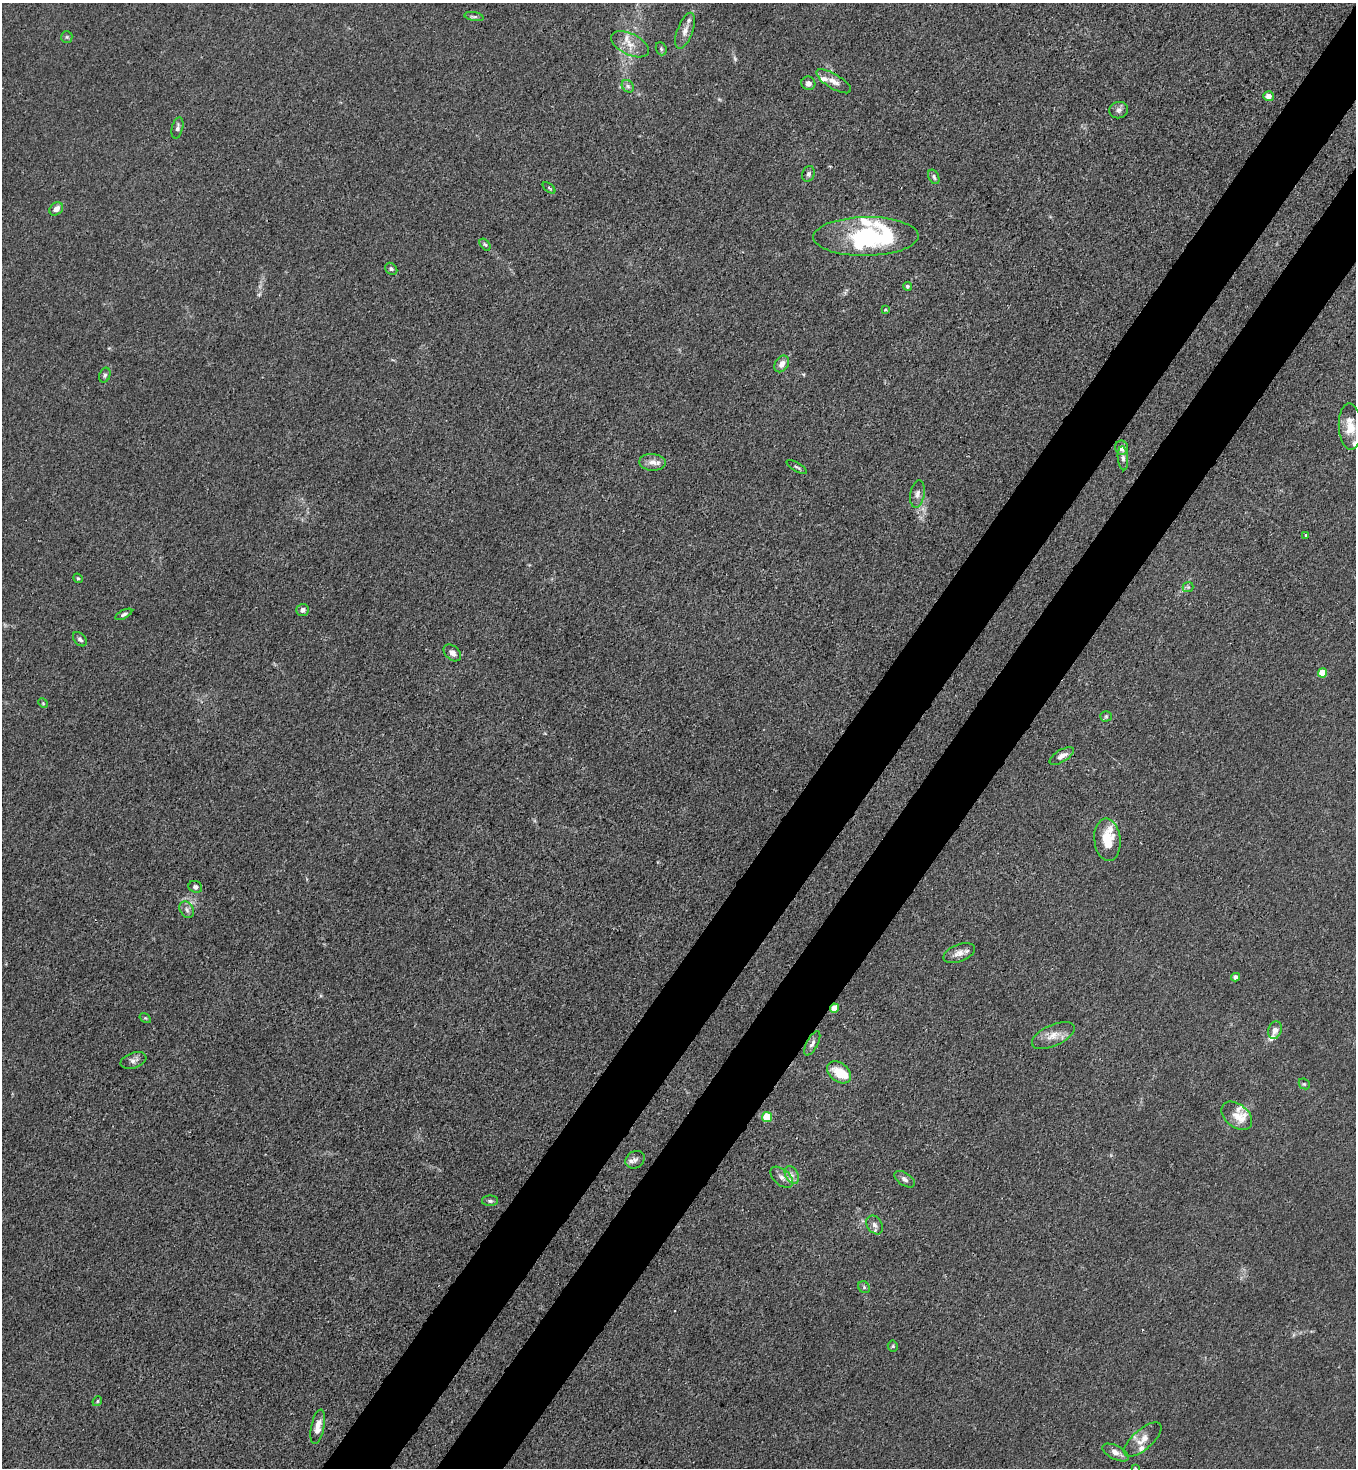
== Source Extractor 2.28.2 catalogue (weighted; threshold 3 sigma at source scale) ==
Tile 10 of 4 x 4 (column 2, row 3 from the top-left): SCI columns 1587-2940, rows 1529-2994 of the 6011 x 5988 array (HDU 1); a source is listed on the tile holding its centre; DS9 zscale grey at full resolution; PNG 1358 x 1470 px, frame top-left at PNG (2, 3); each listed source drawn as its Kron ellipse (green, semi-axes under 4 px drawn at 4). Shown black and unused: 9% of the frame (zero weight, under 3 of 4 exposures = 7% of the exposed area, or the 3 px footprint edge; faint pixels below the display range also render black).
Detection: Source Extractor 2.28.2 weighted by HDU 2 'WHT'; one run over the whole footprint, this tile lists its part. Background 0.0213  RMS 0.0028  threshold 0.0126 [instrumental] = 3 sigma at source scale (4.5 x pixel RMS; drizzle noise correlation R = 1.50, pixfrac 1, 0.05/0.05 arcsec/px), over >= 5 px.
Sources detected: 79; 1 inside a brighter object's white glare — neither listed nor drawn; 11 inside a brighter listed object's ellipse — not listed separately; the other 67 listed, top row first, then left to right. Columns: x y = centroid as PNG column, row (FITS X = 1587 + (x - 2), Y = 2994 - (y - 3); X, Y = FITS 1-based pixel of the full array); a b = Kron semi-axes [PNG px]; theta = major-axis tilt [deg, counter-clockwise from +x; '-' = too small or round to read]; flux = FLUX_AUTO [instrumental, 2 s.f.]
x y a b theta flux
474 17 10 4 -11 0.56
685 31 19 8 69 2.2
67 37 6 5 - 0.5
630 44 20 10 -27 3.5
661 49 7 5 -70 0.55
834 81 19 7 -31 2.2
808 83 7 6 - 1.2
628 86 7 5 -46 0.77
1268 96 5 5 - 2
1119 110 9 8 - 1.1
177 128 11 5 76 0.89
808 174 8 6 69 0.75
934 177 7 5 -65 0.67
549 188 7 3 -38 0.41
56 209 7 6 - 2
866 236 52 19 1 34
485 244 7 4 -51 0.46
391 269 7 5 -45 0.62
907 286 4 4 - 0.45
885 310 4 3 - 0.25
782 364 9 6 55 1.8
105 375 7 5 69 0.63
1350 427 23 11 -87 5.8
1122 448 7 6 - 1.9
1123 458 12 5 -85 1.1
652 462 13 8 -4 2.1
797 467 11 2 -30 0.48
917 494 14 7 79 1.4
1306 535 3 3 - 0.76
78 578 5 4 - 0.36
1188 587 5 5 - 0.49
303 610 6 5 - 1
124 614 9 4 26 0.65
80 639 8 5 -46 0.82
452 653 10 7 -41 1.3
1322 673 4 4 - 6.3
43 703 5 4 - 0.32
1106 716 5 5 - 0.45
1062 756 13 6 31 1.6
1107 840 21 13 -85 7.3
195 887 7 6 - 0.74
187 910 9 6 -59 1
959 953 17 8 21 2.2
1235 977 4 4 - 1.3
834 1008 4 4 - 4.4
145 1018 6 4 -32 0.37
1275 1030 9 6 71 1.6
1053 1036 23 10 24 3.5
812 1043 13 5 62 1.1
133 1060 13 7 18 1.3
839 1072 13 9 -38 5.4
1304 1084 6 5 - 0.38
1237 1116 17 11 -39 3.1
767 1117 5 5 - 9.5
635 1160 10 8 32 1.1
792 1175 9 6 -60 1.3
782 1177 13 8 -41 1.8
904 1179 11 6 -34 1.1
490 1201 8 5 0 0.72
875 1225 10 7 -57 1.2
864 1287 6 5 - 0.51
893 1346 5 5 - 0.38
97 1401 5 4 - 0.39
318 1427 17 6 78 2.6
1143 1439 23 10 41 3.1
1116 1452 14 6 -26 1.9
1135 1468 4 4 - 0.29
Overlapping masked pixels (flux is a lower limit): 1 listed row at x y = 834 1008
Isophote crosses this tile's border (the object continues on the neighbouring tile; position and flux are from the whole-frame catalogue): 1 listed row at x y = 1135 1468